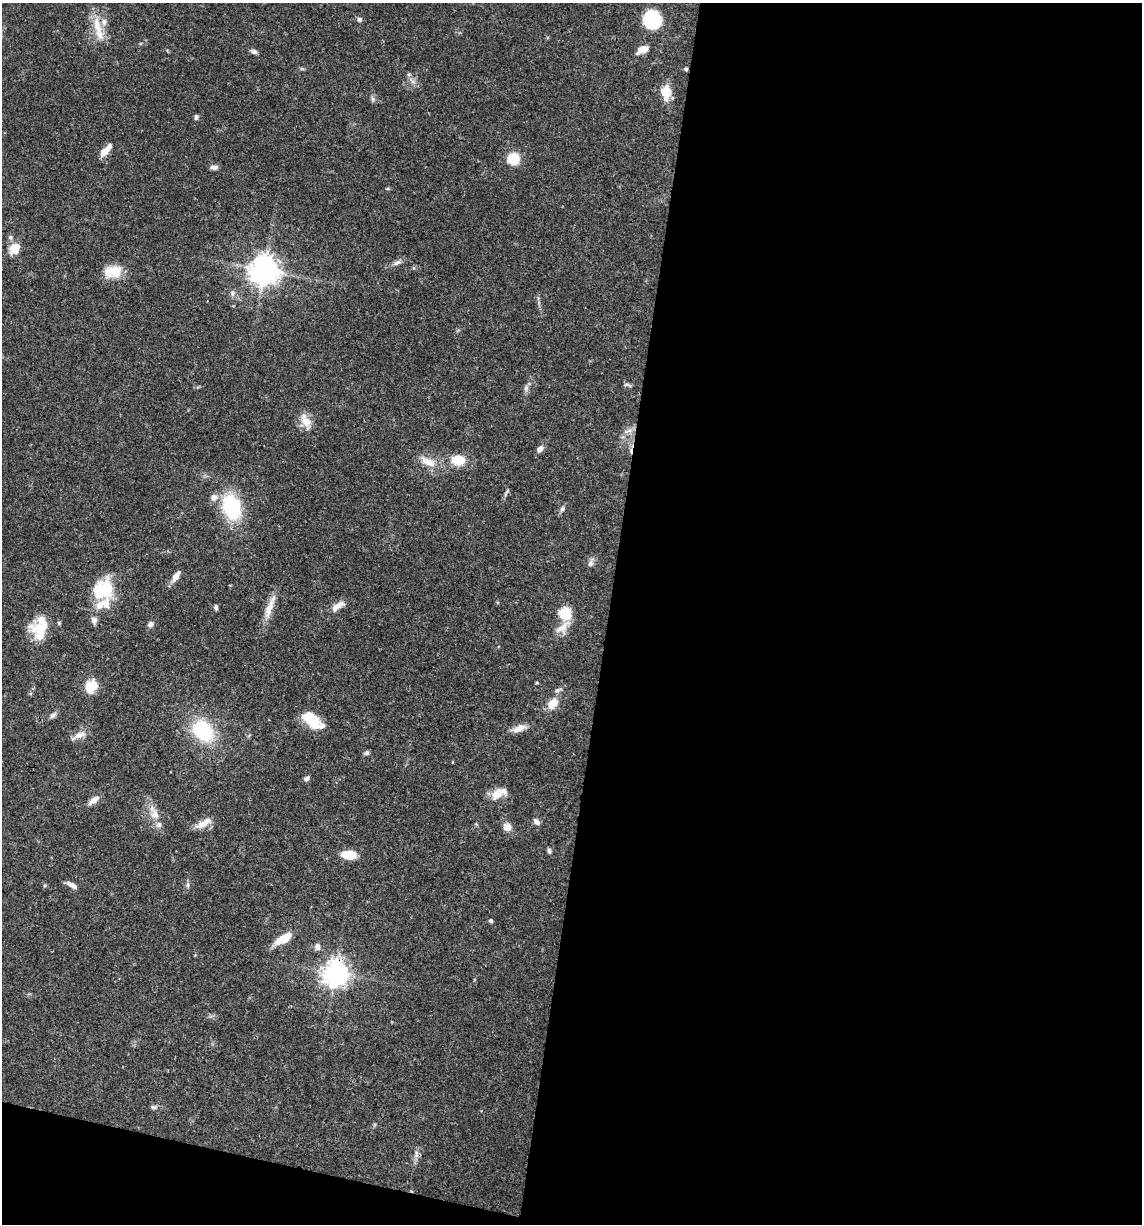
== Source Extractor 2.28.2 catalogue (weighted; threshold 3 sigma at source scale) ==
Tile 16 of 4 x 4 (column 4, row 4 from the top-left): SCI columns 3656-4795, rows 3-1224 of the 4913 x 4894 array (HDU 1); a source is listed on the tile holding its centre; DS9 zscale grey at full resolution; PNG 1144 x 1226 px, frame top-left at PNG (2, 3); no overlay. Shown black and unused: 49% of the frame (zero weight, under 3 of 4 exposures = <1% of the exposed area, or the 3 px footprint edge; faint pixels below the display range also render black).
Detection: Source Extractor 2.28.2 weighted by HDU 2 'WHT'; one run over the whole footprint, this tile lists its part. Background 0.048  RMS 0.0028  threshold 0.0127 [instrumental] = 3 sigma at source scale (4.5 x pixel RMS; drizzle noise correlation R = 1.50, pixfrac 1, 0.05/0.05 arcsec/px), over >= 5 px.
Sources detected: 76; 1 cosmic-ray / hot-pixel residue — not listed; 8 inside a brighter listed object's ellipse — not listed separately; the other 67 listed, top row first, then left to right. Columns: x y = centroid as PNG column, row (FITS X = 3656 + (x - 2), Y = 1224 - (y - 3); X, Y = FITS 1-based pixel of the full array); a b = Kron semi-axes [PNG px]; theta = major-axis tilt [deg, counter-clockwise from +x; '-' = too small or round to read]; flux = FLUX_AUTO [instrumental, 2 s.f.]
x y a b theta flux
359 19 6 6 - 0.77
652 20 15 14 - 18
97 26 32 10 -75 5.5
642 50 13 7 25 3.1
254 51 8 5 -22 0.95
302 69 6 4 -18 0.37
686 69 5 4 - 0.41
412 81 9 4 -45 0.88
665 92 17 11 -86 5.2
373 99 6 6 - 0.7
196 117 7 4 83 0.6
105 151 13 8 47 2.7
513 159 8 8 - 11
214 167 10 5 1 1
14 248 15 11 50 3.5
397 263 14 5 21 1.2
264 270 10 10 - 290
113 272 22 14 6 6.1
232 293 7 6 - 0.83
627 385 12 4 -14 0.56
526 388 9 6 80 0.94
306 421 24 11 -64 3.6
628 431 14 5 25 1.5
540 449 9 6 42 1.2
458 460 16 12 -4 5.3
428 462 26 10 -27 4.1
214 497 10 8 67 1.5
231 507 22 15 -71 24
562 509 9 5 73 0.77
590 563 7 7 - 1
176 576 15 6 57 1.9
102 589 23 19 29 15
338 606 20 8 36 2.5
216 607 5 4 - 0.71
269 608 31 9 71 3.9
565 613 6 6 - 25
94 620 9 7 -85 1.3
59 623 6 4 -46 0.38
151 624 8 6 44 0.98
563 628 22 12 47 3.6
40 634 33 15 -68 7.6
91 686 13 11 52 6.3
557 690 13 5 26 0.83
553 703 11 8 49 4.3
53 715 10 6 32 0.88
311 720 22 12 -45 7.8
519 728 19 8 22 2.4
203 731 24 17 -46 19
79 735 20 7 23 2.2
366 753 7 6 - 0.66
306 778 7 5 41 0.89
497 794 19 13 47 3.2
93 800 15 7 38 1.9
155 814 16 11 -74 3.1
536 821 10 7 -53 1.1
203 823 25 8 29 2.9
507 827 9 8 - 2.2
549 851 7 5 -73 0.64
349 855 13 8 -3 6
72 885 12 5 -30 1.7
188 885 7 4 -90 0.55
491 921 5 4 - 0.46
284 939 19 8 30 5.5
317 947 10 7 -78 1.1
336 973 9 9 - 230
153 1107 8 5 -9 0.66
416 1154 12 6 80 1.3
Overlapping masked pixels (flux is a lower limit): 2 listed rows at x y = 686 69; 336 973